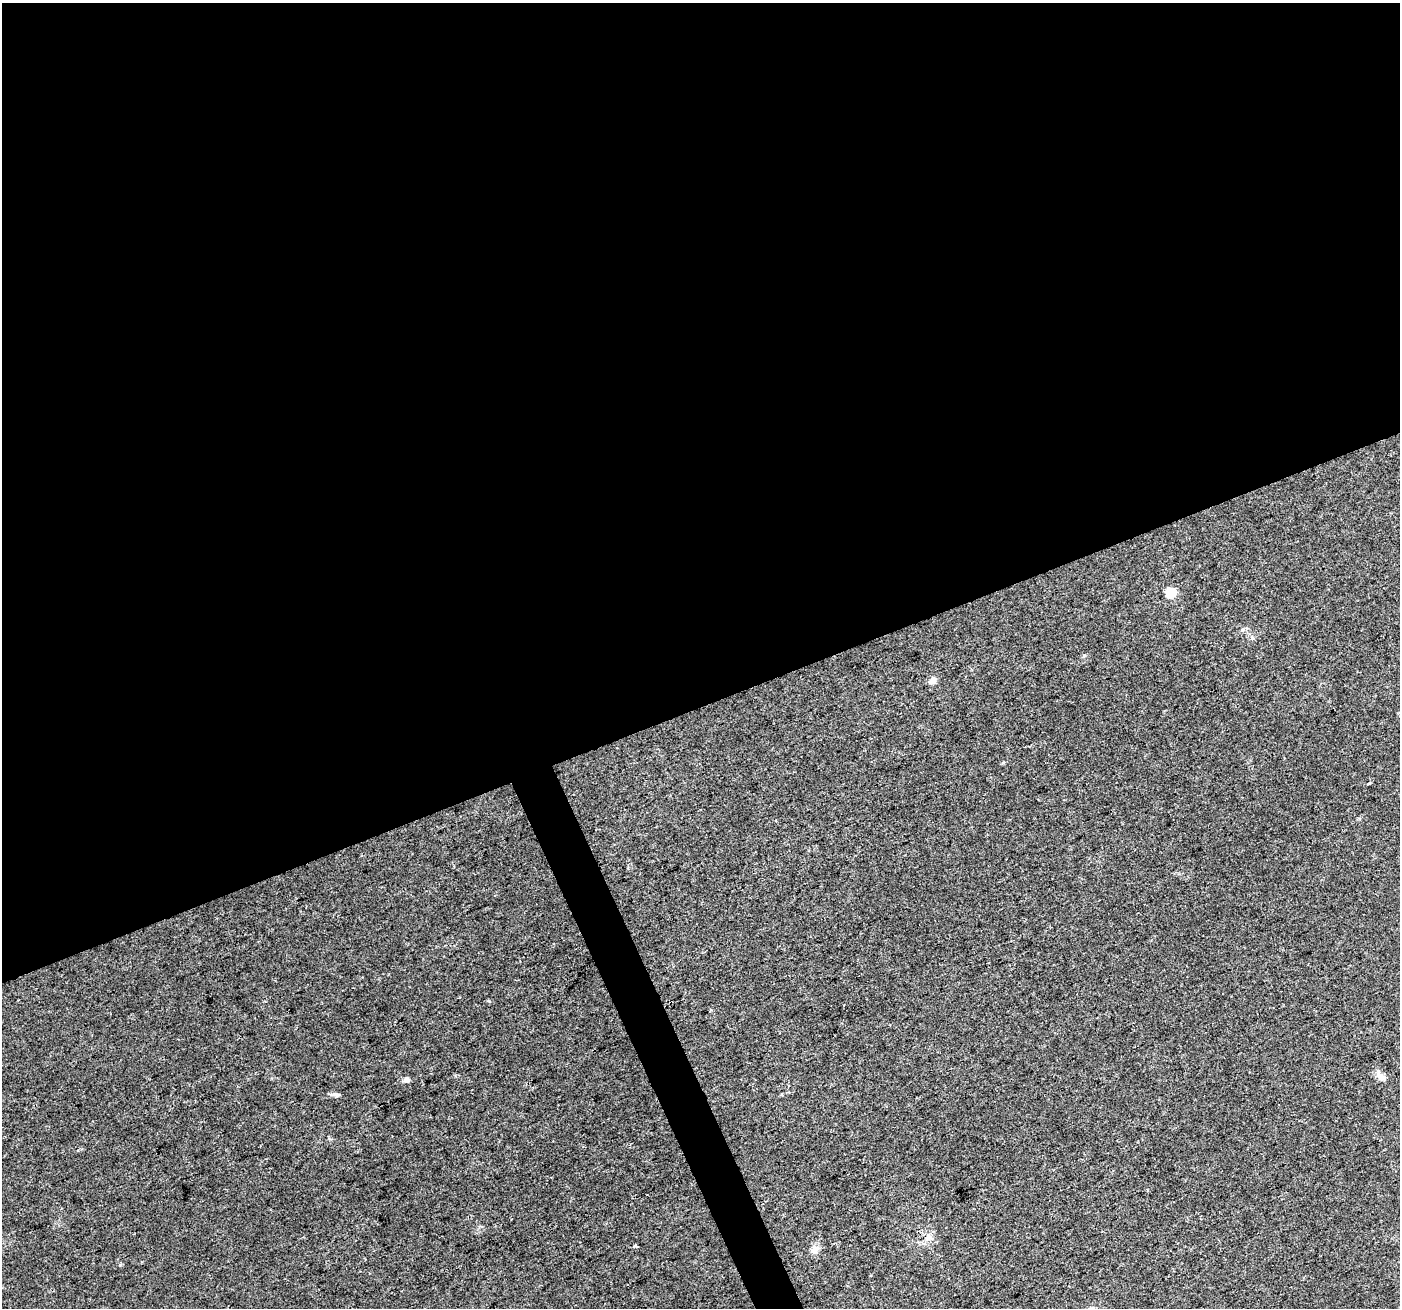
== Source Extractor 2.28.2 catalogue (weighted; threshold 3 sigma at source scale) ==
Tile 2 of 4 x 4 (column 2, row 1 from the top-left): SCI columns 1401-2798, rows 4058-5363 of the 5594 x 5446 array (HDU 1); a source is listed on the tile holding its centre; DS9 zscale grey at full resolution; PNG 1402 x 1310 px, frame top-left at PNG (2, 3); no overlay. Shown black and unused: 55% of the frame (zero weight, under 3 of 4 exposures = <1% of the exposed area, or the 3 px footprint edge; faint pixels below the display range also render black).
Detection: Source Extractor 2.28.2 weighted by HDU 2 'WHT'; one run over the whole footprint, this tile lists its part. Background 0.0402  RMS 0.0038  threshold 0.0172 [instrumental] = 3 sigma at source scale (4.5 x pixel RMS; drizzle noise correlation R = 1.50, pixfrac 1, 0.0396/0.0396 arcsec/px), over >= 5 px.
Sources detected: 7; all 7 listed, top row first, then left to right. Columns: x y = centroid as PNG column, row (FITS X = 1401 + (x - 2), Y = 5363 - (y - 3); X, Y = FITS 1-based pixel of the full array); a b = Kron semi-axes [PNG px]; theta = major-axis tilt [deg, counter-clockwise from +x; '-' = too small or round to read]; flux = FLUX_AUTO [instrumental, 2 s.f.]
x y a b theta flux
1171 592 5 5 - 18
932 681 8 6 33 2.5
1380 1076 15 8 -49 2.5
406 1080 8 6 7 1.4
336 1095 9 5 -10 1
928 1237 11 7 35 2.1
814 1250 13 8 35 2.3